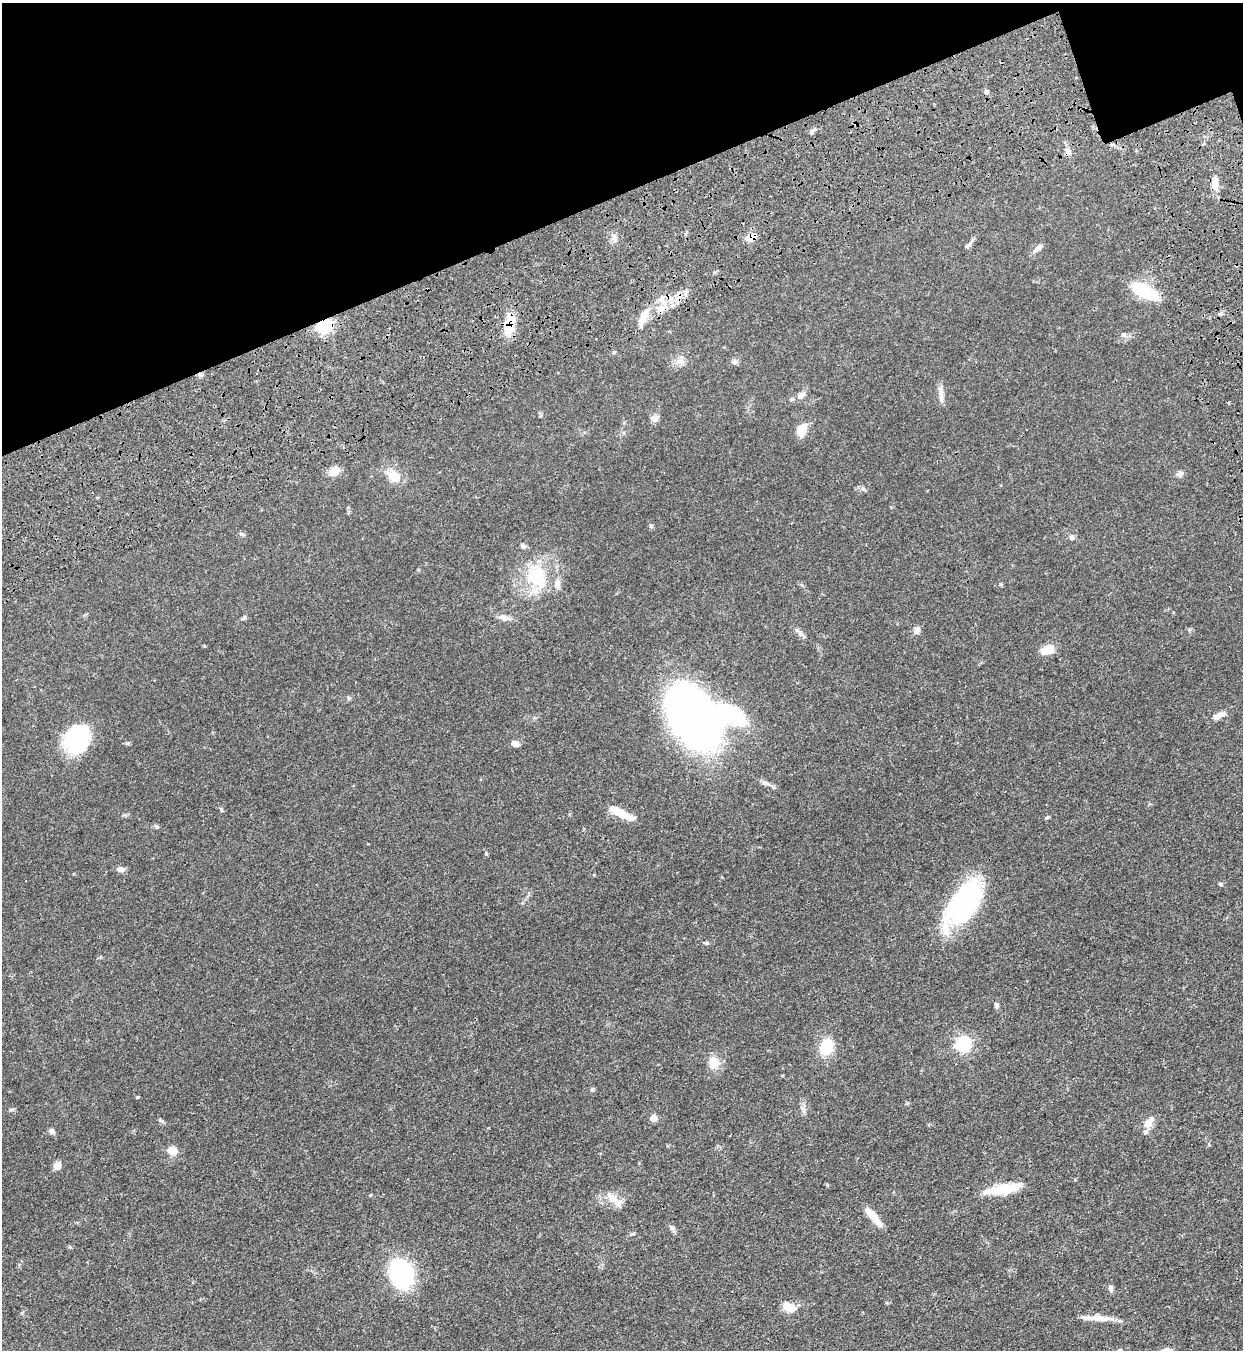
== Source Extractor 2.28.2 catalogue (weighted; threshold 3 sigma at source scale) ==
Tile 3 of 4 x 4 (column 3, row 1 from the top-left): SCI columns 2940-4180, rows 4230-5577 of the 5663 x 5760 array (HDU 1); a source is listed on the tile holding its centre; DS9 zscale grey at full resolution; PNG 1245 x 1352 px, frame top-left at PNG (2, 3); no overlay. Shown black and unused: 16% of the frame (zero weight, under 3 of 4 exposures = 11% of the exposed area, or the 3 px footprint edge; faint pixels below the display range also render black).
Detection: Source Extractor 2.28.2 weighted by HDU 2 'WHT'; one run over the whole footprint, this tile lists its part. Background 0.0518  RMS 0.0042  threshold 0.0188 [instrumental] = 3 sigma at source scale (4.5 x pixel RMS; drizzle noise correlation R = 1.50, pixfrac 1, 0.05/0.05 arcsec/px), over >= 5 px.
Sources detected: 75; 3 inside a brighter object's white glare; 1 cosmic-ray / hot-pixel residue — not listed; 2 inside a brighter listed object's ellipse — not listed separately; the other 69 listed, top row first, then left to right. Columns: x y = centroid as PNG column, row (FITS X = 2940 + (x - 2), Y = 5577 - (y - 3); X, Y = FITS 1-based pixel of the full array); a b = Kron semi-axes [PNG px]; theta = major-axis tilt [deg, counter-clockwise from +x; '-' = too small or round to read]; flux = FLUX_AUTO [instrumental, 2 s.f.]
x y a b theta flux
987 92 7 5 -28 0.88
812 131 9 4 52 0.91
1068 152 12 7 -67 1.9
1215 183 20 8 88 3.7
750 237 10 7 15 5
969 244 14 4 45 1.2
1038 248 13 6 39 1.9
1143 290 31 12 -28 19
661 299 8 7 - 2
660 309 11 10 - 3.7
1220 314 5 5 - 0.6
643 317 24 8 63 5.7
510 324 28 12 84 9.3
324 326 7 6 - 85
1124 335 7 4 -45 0.84
680 361 13 5 0 1.9
735 362 7 6 - 1.1
200 375 7 5 -22 0.92
941 394 21 6 -84 2.5
801 395 14 7 33 2.2
655 418 10 8 27 1.9
802 430 15 9 69 5.5
335 471 11 9 38 4.5
1180 474 9 7 61 1.2
393 476 18 13 -38 5.7
863 489 7 4 -19 0.81
97 498 4 3 - 0.37
651 525 6 4 -1 0.51
1071 537 7 6 - 1.2
523 546 7 6 - 0.93
537 576 30 26 -68 21
1000 584 5 3 - 0.41
244 618 6 5 - 0.75
504 618 13 7 -15 2.3
917 630 9 8 - 1.8
1189 630 5 5 - 0.61
800 634 10 6 -45 1.5
1048 650 13 9 22 6.1
1219 715 19 7 23 3
693 717 49 31 -56 320
77 740 26 24 -31 32
127 743 6 4 1 0.6
515 744 8 6 -16 2.3
620 813 31 8 -27 8.3
157 827 7 4 -36 0.7
121 869 10 7 1 1.8
1221 884 5 4 - 0.63
963 906 48 26 44 58
706 943 7 4 -5 0.61
996 1006 7 5 -79 0.87
963 1044 7 6 - 85
827 1047 13 11 73 14
714 1063 14 11 -71 5.4
592 1090 6 5 - 0.62
138 1097 4 4 - 0.4
654 1118 5 5 - 6.5
1149 1123 15 10 57 4.2
52 1131 7 5 -43 1.5
172 1151 8 6 -9 7.2
57 1166 9 8 - 2.3
1003 1189 42 10 11 12
612 1198 17 10 -33 4.8
873 1217 26 7 -47 5.8
672 1228 7 6 - 0.99
633 1233 6 4 20 0.5
401 1273 25 19 -75 53
1110 1288 8 5 -73 1.3
787 1306 16 11 -41 4
1098 1318 25 9 -8 5.2
Overlapping masked pixels (flux is a lower limit): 6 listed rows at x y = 1068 152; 750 237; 510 324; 324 326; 200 375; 693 717
Unlisted compact peaks at least as high as the median listed source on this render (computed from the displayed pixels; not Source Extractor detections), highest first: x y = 162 1121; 370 1195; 1046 818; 241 534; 12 1110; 594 875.